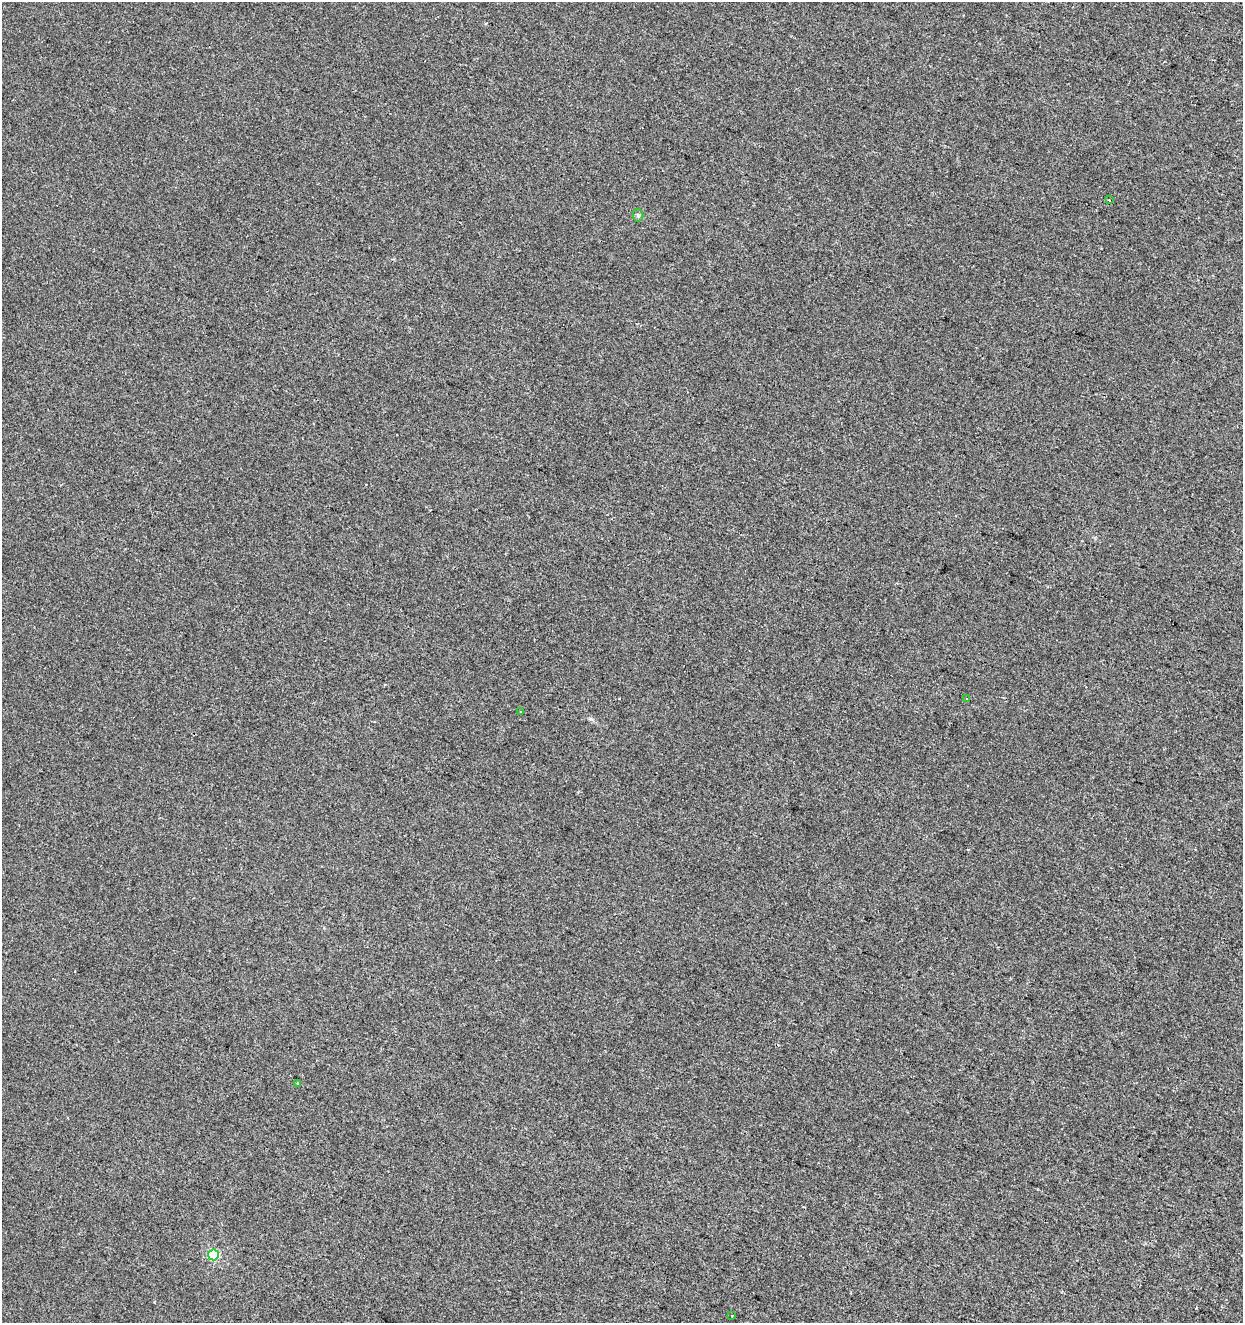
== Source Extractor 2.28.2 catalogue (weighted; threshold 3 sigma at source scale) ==
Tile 6 of 4 x 4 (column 2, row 2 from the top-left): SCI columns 1458-2698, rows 2651-3971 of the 5459 x 5293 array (HDU 1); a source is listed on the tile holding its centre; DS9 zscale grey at full resolution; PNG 1245 x 1325 px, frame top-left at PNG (2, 2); each listed source drawn as its Kron ellipse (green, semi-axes under 4 px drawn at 4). Shown black and unused: <1% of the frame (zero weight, under 2 of 3 exposures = <1% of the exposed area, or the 3 px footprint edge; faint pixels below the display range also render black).
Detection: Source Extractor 2.28.2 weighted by HDU 2 'WHT'; one run over the whole footprint, this tile lists its part. Background -7.68e-04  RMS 0.0042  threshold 0.0188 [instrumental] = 3 sigma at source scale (4.5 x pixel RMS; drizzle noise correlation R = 1.50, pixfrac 1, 0.0396/0.0396 arcsec/px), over >= 5 px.
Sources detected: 7; all 7 listed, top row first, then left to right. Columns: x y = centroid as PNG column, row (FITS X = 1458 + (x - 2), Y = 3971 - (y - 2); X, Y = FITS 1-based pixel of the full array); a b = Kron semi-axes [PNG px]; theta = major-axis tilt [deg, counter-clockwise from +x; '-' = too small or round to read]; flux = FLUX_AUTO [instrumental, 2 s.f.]
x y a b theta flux
1109 200 2 2 - 0.32
638 215 6 5 - 0.7
967 699 3 2 - 0.28
521 711 3 2 - 0.37
298 1083 4 2 - 0.36
213 1255 5 5 - 30
732 1315 3 2 - 0.46